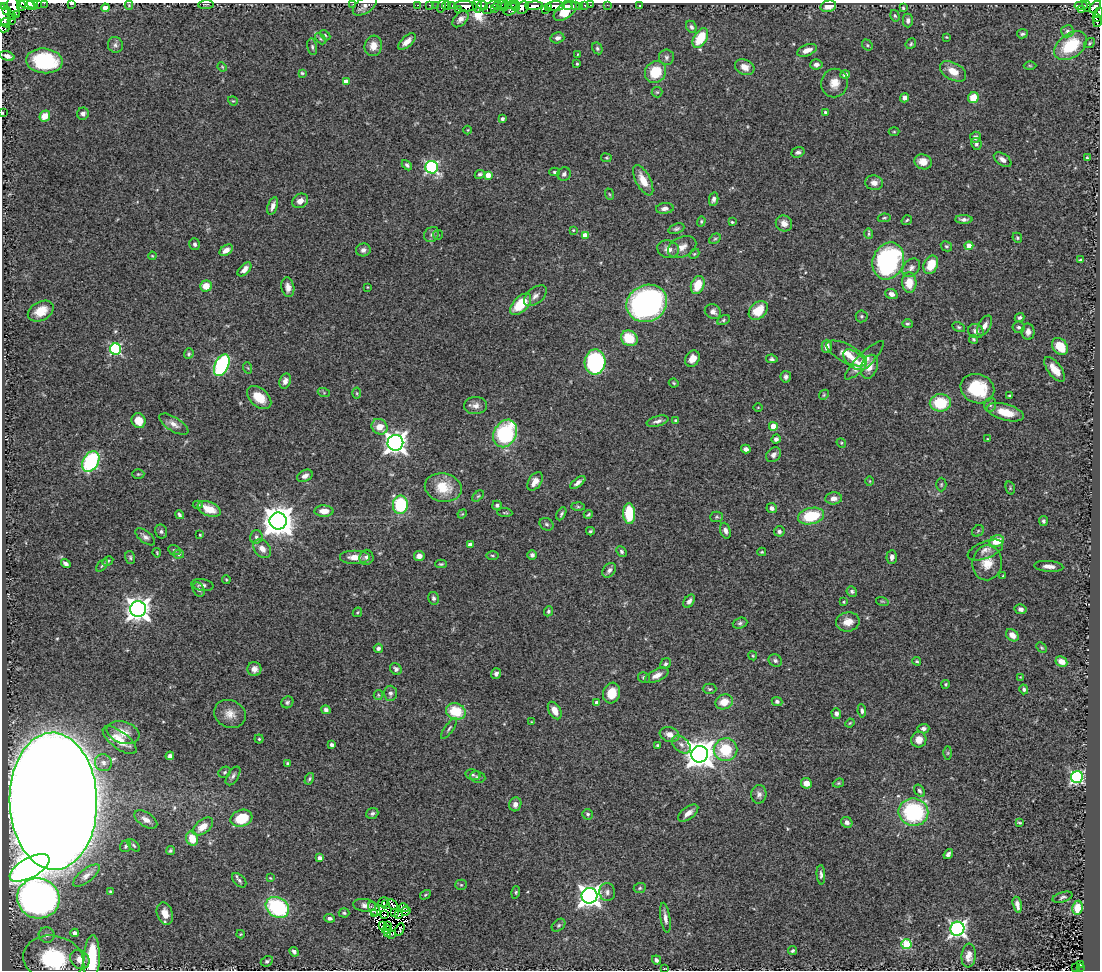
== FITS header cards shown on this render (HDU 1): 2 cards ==
NAXIS1  =                 1098
NAXIS2  =                  968

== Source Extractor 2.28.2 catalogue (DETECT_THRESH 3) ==
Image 1098 x 968 px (HDU 1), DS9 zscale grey, 1 PNG px = 1 image px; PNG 1102 x 972 px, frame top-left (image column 1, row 968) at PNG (2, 3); each listed source drawn as its Kron ellipse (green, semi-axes under 4 px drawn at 4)
Background 0.623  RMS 0.04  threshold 0.119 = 3 sigma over >= 5 px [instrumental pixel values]
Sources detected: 431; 6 with non-positive FLUX_AUTO (blend fragments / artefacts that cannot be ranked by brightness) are neither listed nor drawn; the other 425 listed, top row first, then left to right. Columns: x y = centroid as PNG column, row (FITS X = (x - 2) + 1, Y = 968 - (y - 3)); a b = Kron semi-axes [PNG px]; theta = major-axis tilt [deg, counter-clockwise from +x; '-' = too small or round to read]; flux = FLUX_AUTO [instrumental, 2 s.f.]
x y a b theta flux
38 3 2 2 - 31
44 3 2 2 - 23
71 3 3 2 - 4.4
27 4 10 3 -18 690
32 4 5 3 - 360
206 4 8 3 5 2.8
353 4 3 2 - 4.8
129 5 4 3 - 3
365 5 14 8 35 13
418 5 3 3 - 13
429 5 3 2 - 12
436 5 2 2 - 15
446 5 5 2 - 26
502 5 3 2 - 68
511 5 6 3 5 150
515 5 6 2 -79 80
567 5 5 3 - 150
576 5 3 3 - 210
585 5 3 3 - 48
590 5 2 2 - 3.3
607 5 3 2 - 2.1
640 5 2 2 - 1.6
21 6 5 3 - 8.3
442 6 6 2 71 17
452 6 3 3 - 30
466 6 11 5 -5 890
477 6 7 5 -86 540
483 6 5 3 - 480
497 6 4 3 - 96
505 6 5 3 - 82
534 6 8 4 5 1200
555 6 9 4 3 320
828 6 8 5 13 28
1081 6 6 3 8 100
1087 6 6 3 -68 140
4 7 4 4 - 460
14 7 10 6 -75 670
491 7 9 4 39 160
548 7 3 2 - 77
580 7 3 2 - 4.2
1095 7 7 4 45 360
105 8 4 4 - 28
495 8 3 3 - 54
523 8 7 5 56 430
903 8 4 3 - 3.3
458 9 3 2 - 41
511 9 8 5 35 160
7 10 3 2 - 14
545 10 3 2 - 26
1081 10 3 2 - 12
565 11 13 7 36 52
1098 13 6 4 48 87
17 14 4 3 - 66
3 15 12 6 -73 1100
11 15 3 2 - 84
895 16 6 4 -72 4.4
1096 17 3 3 - 78
460 19 10 6 46 12
11 20 3 2 - 33
908 20 7 5 90 8.5
5 22 4 3 - 290
1097 22 5 3 - 110
691 27 6 5 - 6.4
4 28 6 4 -1 140
1067 31 6 6 - 7.4
1022 34 5 4 - 5.8
325 35 6 3 -46 3.3
946 37 4 3 - 2.5
557 38 7 5 15 10
700 38 11 6 59 93
320 39 6 4 -45 4.2
407 42 11 5 43 19
1090 43 6 4 38 3.4
911 44 6 4 50 4.2
115 45 8 7 - 9
867 45 6 4 -50 4.2
373 46 10 8 75 25
1071 46 18 11 35 130
312 47 8 4 -78 6
597 48 6 5 - 5.1
807 50 10 5 21 22
578 54 4 2 - 1.8
7 56 7 4 -18 14
666 57 7 7 - 7.9
44 61 18 12 -6 220
577 64 3 2 - 2.7
816 64 6 5 - 11
1030 66 6 4 -1 3.1
222 67 5 4 - 2.5
745 67 10 7 -27 26
953 71 14 8 -29 34
655 72 11 10 - 82
302 73 4 4 - 3.2
845 74 5 4 - 8.1
346 81 4 4 - 27
834 83 14 13 - 29
657 92 5 5 - 3.9
905 98 4 4 - 13
973 98 5 5 - 49
233 101 5 4 - 2.8
825 112 3 3 - 4.3
2 113 3 2 - 1.9
83 114 6 6 - 9.6
45 116 6 5 - 37
502 119 4 4 - 8
468 130 4 3 - 2.2
894 132 5 3 - 2.8
975 137 5 5 - 8
976 144 6 5 - 6.3
798 152 7 5 20 6.7
606 158 5 3 - 2.5
1087 158 4 4 - 3.6
1003 160 10 6 -34 14
923 162 9 7 -17 30
407 165 6 4 -45 6.3
432 167 6 6 - 430
554 172 5 4 - 4.4
480 174 5 4 - 5.1
564 174 7 6 - 7.8
488 175 4 4 - 33
643 180 17 7 -62 38
874 183 9 7 -10 15
609 194 6 3 -70 3.1
714 199 7 4 77 8.3
300 201 8 7 - 16
273 206 9 5 71 13
665 208 9 5 5 11
884 218 6 4 9 3.6
964 219 8 4 -1 8
907 220 5 3 - 3.6
701 221 5 4 - 3.6
732 222 4 3 - 3.5
784 223 8 7 - 20
676 229 8 5 20 6.2
573 230 3 3 - 2.2
869 233 5 3 - 4.4
432 234 8 7 - 8.4
438 235 5 5 - 3.4
585 235 4 4 - 39
1017 238 5 4 - 3.6
715 239 6 4 28 3.9
195 244 6 5 - 6.7
946 246 6 4 -29 4.1
969 246 4 4 - 44
682 247 15 10 26 24
668 249 11 9 -19 19
226 250 7 4 34 16
363 250 7 6 - 9.1
694 254 6 4 43 3.6
152 256 4 3 - 2.3
1080 260 4 3 - 3.5
888 261 19 15 68 450
931 265 9 6 64 65
911 268 10 7 49 10
244 269 8 5 47 16
909 283 10 7 -89 43
698 285 9 6 69 54
206 286 6 5 - 32
288 287 10 6 -80 16
367 287 4 2 - 1.9
891 294 6 5 - 15
535 296 13 8 40 14
647 303 21 18 25 780
521 304 13 7 46 89
758 310 11 8 45 57
41 311 14 9 28 43
713 312 8 7 - 13
862 316 6 6 - 4.7
1020 318 5 4 - 5.4
723 320 6 4 28 4.6
907 324 5 4 - 4.3
985 326 11 6 60 15
959 327 7 4 -27 4.5
1019 327 6 5 - 6.3
976 331 8 7 - 13
1028 332 8 6 -89 14
629 338 9 7 -36 72
973 339 4 4 - 3.6
827 346 6 5 - 18
1060 346 9 7 -49 67
116 349 5 5 - 300
847 353 22 9 -27 33
189 354 5 4 - 4
692 359 8 6 58 24
772 359 5 4 - 5.2
854 360 13 7 -40 18
864 360 26 7 44 52
595 362 12 10 88 420
222 365 12 6 64 370
869 367 12 8 72 25
248 368 6 3 -70 2.9
1055 369 14 6 -53 33
786 377 6 5 - 8.4
285 381 8 5 71 11
674 383 5 3 - 3.3
977 389 17 14 -20 130
324 393 6 4 -20 3.5
357 393 5 3 - 2.6
824 395 5 4 - 3.5
1009 396 4 3 - 3.2
259 398 14 9 -41 50
940 403 10 8 2 110
990 405 7 5 76 6.9
476 406 11 8 1 16
758 407 4 3 - 2
1005 412 19 8 -15 52
139 421 7 7 - 41
657 421 11 5 15 10
676 421 4 3 - 7
174 424 16 7 -32 19
773 426 4 4 - 57
379 427 8 7 - 32
505 433 14 11 60 250
776 439 4 4 - 8
988 439 4 4 - 2.3
395 443 8 7 - 1900
841 443 5 4 - 3.3
746 449 5 4 - 9.9
773 455 8 6 45 10
91 461 11 7 62 280
138 474 6 5 - 3.7
305 476 8 5 27 13
535 481 10 6 57 23
870 481 5 3 - 2.2
578 482 9 3 37 11
941 484 7 5 89 4.3
443 487 18 14 -10 65
1010 488 7 4 -76 4
478 496 7 4 44 3.9
834 498 8 6 5 16
198 505 5 4 - 4.4
400 505 9 7 82 200
497 505 5 4 - 6.5
578 507 6 4 -2 4.6
772 508 5 5 - 9.7
209 509 12 7 -22 42
324 511 9 5 -1 23
505 513 7 3 -5 3
462 514 5 4 - 2.8
561 514 7 4 62 4.7
588 514 4 2 - 3.5
629 514 10 6 -88 100
179 515 4 4 - 5.1
811 516 13 8 13 120
717 517 6 5 - 4.7
278 521 8 8 - 4600
1043 521 5 4 - 6.2
546 524 7 6 - 5.6
590 531 4 3 - 3.9
725 531 8 5 -71 11
779 531 5 5 - 7.8
978 531 6 5 - 4.2
161 532 7 6 - 6.3
200 535 3 3 - 2.5
145 537 11 6 -38 10
256 537 7 6 - 7
997 541 7 5 21 54
470 545 4 4 - 17
262 549 10 7 -49 19
174 550 6 4 -20 3.8
985 550 19 8 21 18
621 551 6 4 -48 5.7
762 552 4 3 - 2.7
157 553 5 3 - 2.3
179 554 5 4 - 4.7
492 555 6 3 -1 3.5
532 555 5 5 - 7.6
419 556 5 5 - 17
130 557 7 4 -75 4.6
354 557 15 7 0 25
366 557 7 7 - 10
892 557 7 5 86 11
108 561 6 4 29 4.2
987 563 17 15 83 47
66 564 5 3 - 9.3
441 564 6 3 0 3.6
102 565 7 3 48 3.8
1049 566 14 5 -5 17
609 570 8 6 49 10
1003 576 3 3 - 2
226 580 4 4 - 2.5
202 585 11 6 -9 9.3
199 590 7 5 -64 8.3
852 591 5 5 - 5.7
433 598 6 5 - 6.2
689 601 7 5 58 11
882 601 6 4 -18 3.3
843 602 4 3 - 3.1
138 609 8 8 - 2300
1021 609 6 5 - 8.7
548 611 5 4 - 4.4
357 612 5 3 - 2.8
848 622 12 9 9 26
740 623 7 5 19 6.1
1012 635 7 5 -42 21
378 648 4 4 - 7.4
1042 648 6 4 -45 3.6
753 656 4 3 - 2.6
775 661 7 6 - 8.1
917 661 4 3 - 3.5
1061 661 6 5 - 30
665 664 6 5 - 5.7
254 669 7 7 - 15
396 669 6 5 - 7.2
496 674 5 5 - 8.1
657 675 12 6 25 18
644 677 6 5 - 6.9
1020 677 3 3 - 1.9
946 684 4 4 - 3.4
710 689 7 5 0 5.1
1024 689 5 4 - 5.8
390 693 7 6 - 8.8
612 693 10 8 72 48
378 695 5 4 - 3
777 701 5 4 - 7.7
287 702 6 5 - 5.5
724 702 9 7 18 36
597 703 4 4 - 16
326 710 5 4 - 8.6
456 711 10 8 -16 79
555 711 9 6 -61 24
862 711 7 4 -83 6
230 714 16 13 -25 30
836 714 5 5 - 8.2
531 722 4 2 - 1.7
850 723 4 3 - 2.6
449 728 12 4 55 5.9
923 729 6 5 - 9.3
123 732 17 11 -18 31
669 734 10 7 -18 21
259 739 4 4 - 3.2
120 740 20 8 -37 46
919 740 8 7 - 25
332 745 4 3 - 7.1
658 745 4 3 - 3.2
681 745 10 7 -42 14
726 750 12 11 - 100
948 753 6 4 89 3.7
700 754 8 8 - 3600
170 756 4 4 - 8.6
103 763 8 8 - 14
288 763 4 3 - 3.3
225 772 6 5 - 4.9
473 775 7 5 -12 5.1
233 776 10 5 57 8.4
478 777 8 5 -9 7.6
1077 777 6 5 - 530
309 779 6 4 61 4.3
806 783 5 5 - 19
838 783 6 4 21 3.5
919 791 6 5 - 6.4
759 794 9 7 81 11
53 801 68 43 -89 33000
515 804 7 6 - 14
913 812 15 13 -9 280
372 813 6 5 - 7.3
688 813 12 6 37 17
588 814 5 5 - 5.4
241 818 11 8 17 91
146 820 13 7 -32 17
847 822 6 5 - 11
1020 823 4 2 - 3
203 827 12 6 37 31
192 838 7 6 - 50
134 845 8 4 -45 4.8
126 846 6 5 - 4.6
170 851 4 4 - 4.4
948 854 5 4 - 7.3
319 858 4 4 - 9
29 868 22 10 29 1800
86 875 16 6 37 14
821 875 10 4 -87 7.8
270 878 4 3 - 2.8
239 880 8 5 -45 7.5
461 885 5 5 - 4
640 888 6 5 - 4.3
111 892 4 4 - 5.1
516 892 6 4 73 3.8
607 892 9 8 - 11
425 895 6 3 32 3.3
589 896 8 7 - 1900
1063 897 10 5 17 6.3
38 898 21 20 - 1300
383 902 5 4 - 3.9
364 905 11 6 -8 12
386 905 4 2 - 1.5
392 905 6 3 -45 2
1017 905 8 4 -77 12
277 907 12 9 -32 250
404 908 5 3 - 7.8
1077 908 7 5 80 53
374 909 8 5 -55 5.2
406 911 5 3 - 6.1
394 912 3 2 - 2.2
165 913 11 7 -71 25
344 913 5 4 - 4.6
375 914 3 2 - 2.3
398 914 3 2 - 3
384 915 3 2 - 2
330 918 5 4 - 7.5
665 918 15 5 -81 14
382 925 3 2 - 3
558 925 8 5 41 5.2
387 926 3 2 - 3.5
400 929 6 2 68 0.41
957 929 7 7 - 840
387 930 5 2 - 3.6
75 933 4 4 - 15
241 934 4 3 - 2.7
387 934 3 2 - 1.5
391 934 3 2 - 3.3
47 935 8 8 - 9.6
906 944 5 5 - 170
792 951 5 4 - 5.2
294 952 5 4 - 7.5
969 956 12 7 84 21
92 958 23 8 87 160
53 959 30 23 -11 280
80 959 10 8 -42 37
656 960 5 4 - 7.9
267 961 6 5 - 5.1
1080 964 4 2 - 3.9
1076 967 3 2 - 0.51
1081 967 4 2 - 37
664 969 3 2 - 1.9
At the frame edge (FLAGS 8, measured only in part): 12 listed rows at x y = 38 3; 44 3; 71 3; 353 4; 14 7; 1098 13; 3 15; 1097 22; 4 28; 2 113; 92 958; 53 959
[6 non-positive-flux detections neither listed nor drawn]